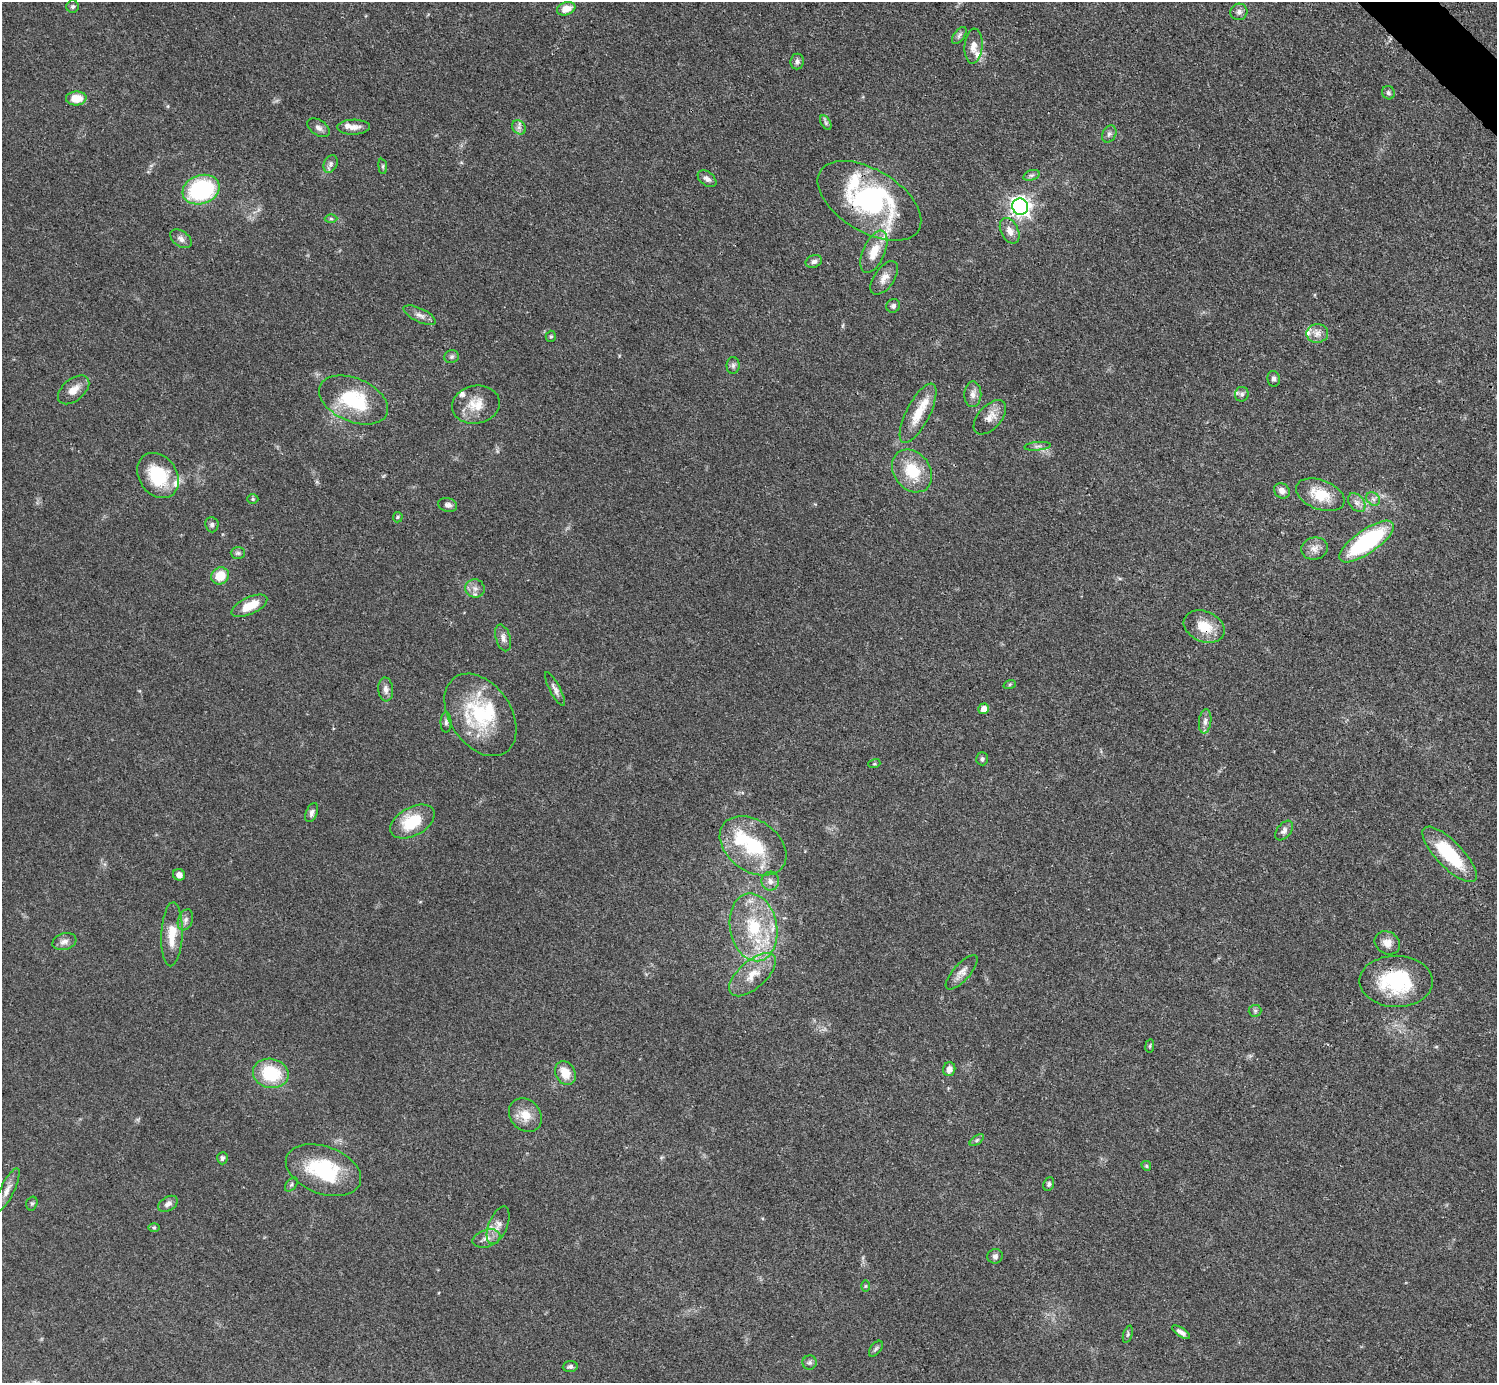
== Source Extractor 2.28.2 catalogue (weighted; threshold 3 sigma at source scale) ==
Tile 10 of 4 x 4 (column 2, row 3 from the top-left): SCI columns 1495-2989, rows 1680-3060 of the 5980 x 5979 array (HDU 1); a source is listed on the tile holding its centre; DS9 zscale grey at full resolution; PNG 1499 x 1385 px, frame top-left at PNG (2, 2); each listed source drawn as its Kron ellipse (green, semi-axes under 4 px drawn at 4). Shown black and unused: <1% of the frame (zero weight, under 3 of 4 exposures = <1% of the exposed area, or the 3 px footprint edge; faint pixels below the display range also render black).
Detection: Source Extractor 2.28.2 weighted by HDU 2 'WHT'; one run over the whole footprint, this tile lists its part. Background 0.049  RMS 0.0048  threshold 0.0217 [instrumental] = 3 sigma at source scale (4.5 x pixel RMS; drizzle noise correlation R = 1.50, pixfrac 1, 0.05/0.05 arcsec/px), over >= 5 px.
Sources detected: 119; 2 inside a brighter object's white glare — neither listed nor drawn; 9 inside a brighter listed object's ellipse — not listed separately; the other 108 listed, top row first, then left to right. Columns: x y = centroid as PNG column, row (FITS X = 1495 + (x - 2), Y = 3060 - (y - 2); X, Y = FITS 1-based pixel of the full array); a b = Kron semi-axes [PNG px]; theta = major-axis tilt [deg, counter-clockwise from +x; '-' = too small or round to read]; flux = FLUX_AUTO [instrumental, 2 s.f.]
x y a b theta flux
73 7 6 6 - 1
566 9 9 6 20 5.3
1239 12 8 8 - 1.9
959 35 10 5 52 1.4
973 46 17 9 86 4.3
797 62 8 6 84 1.5
1388 93 7 6 - 1.2
76 98 10 7 3 9
826 123 8 4 -60 1.1
354 127 16 7 2 3.6
519 127 8 6 -46 1.7
318 128 12 7 -34 2.2
1109 134 9 6 61 1.6
330 164 9 6 66 1.6
383 166 7 4 -83 0.72
1031 175 8 5 18 1.2
707 179 10 6 -37 2.2
201 190 19 14 19 51
869 201 57 31 -31 76
1020 207 8 8 - 220
331 219 6 4 -1 0.77
1010 231 14 8 -63 3.8
181 239 12 7 -36 2.3
874 252 22 11 66 9.5
814 261 8 6 17 1.7
884 278 19 10 55 4.4
893 306 7 6 - 1.6
420 315 17 7 -26 2.8
1317 333 11 9 4 3.2
551 336 5 5 - 0.79
452 357 7 6 - 1.2
733 365 8 6 89 1.4
1274 379 8 6 -79 1.5
74 390 18 11 40 5.3
973 394 13 8 88 3
1242 394 7 7 - 1.5
353 400 36 21 -23 30
476 405 24 19 10 10
918 413 33 11 63 11
990 417 20 11 48 5.1
1037 446 13 3 5 1.4
912 471 23 18 -52 17
158 475 24 19 -55 26
1282 491 8 7 - 2.8
1320 495 25 14 -21 13
253 499 6 5 - 0.68
1373 499 7 6 - 1.7
1357 503 10 7 -51 2.4
448 505 10 6 -17 2.1
398 517 5 4 - 0.69
212 525 7 6 - 1.3
1367 542 32 11 35 57
1314 549 13 11 14 3.8
238 553 7 6 - 1.1
220 576 9 8 - 9.9
475 588 9 9 - 2.8
249 606 19 8 25 10
1204 627 21 15 -22 11
503 638 14 7 -73 2.6
1010 684 6 4 19 0.64
386 689 12 7 -85 2.6
555 689 19 5 -62 2.2
984 709 5 5 - 4
480 715 45 30 -56 38
1205 721 12 6 83 2.1
446 722 10 5 -90 1.3
982 759 6 6 - 1.1
874 764 6 4 18 0.57
312 813 10 5 68 1.7
412 822 24 14 29 19
1284 830 11 7 52 2
753 846 37 25 -35 29
1450 854 36 13 -46 28
179 875 6 5 - 2.6
770 881 9 9 - 2.4
185 920 11 7 68 2.1
753 927 34 23 -79 31
172 934 32 10 88 11
64 942 12 8 17 2.9
1387 943 13 11 -33 4.1
962 972 22 8 48 3.6
752 975 28 13 42 10
1396 981 37 25 -1 35
1255 1011 6 6 - 0.93
1150 1046 7 3 82 0.56
949 1069 7 6 - 2.8
271 1073 18 14 -13 24
565 1073 12 9 -60 7.7
525 1115 18 15 -49 7.7
977 1140 8 4 36 0.95
222 1158 6 5 - 1.3
1146 1166 5 4 - 0.68
323 1170 39 23 -20 36
291 1184 8 5 52 0.98
1049 1184 7 5 66 1.1
7 1190 24 7 63 4
32 1203 7 5 74 0.88
168 1204 10 7 32 2.2
498 1225 20 9 68 4.5
154 1228 6 4 0 0.66
486 1238 14 8 16 3.5
995 1256 8 7 - 1.6
865 1286 6 4 89 0.64
1181 1332 10 4 -32 1.9
1128 1334 9 4 72 0.83
876 1349 9 5 52 1.1
809 1363 7 7 - 1.2
570 1366 7 5 6 1.3
Overlapping masked pixels (flux is a lower limit): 3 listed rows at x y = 869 201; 1204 627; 1396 981